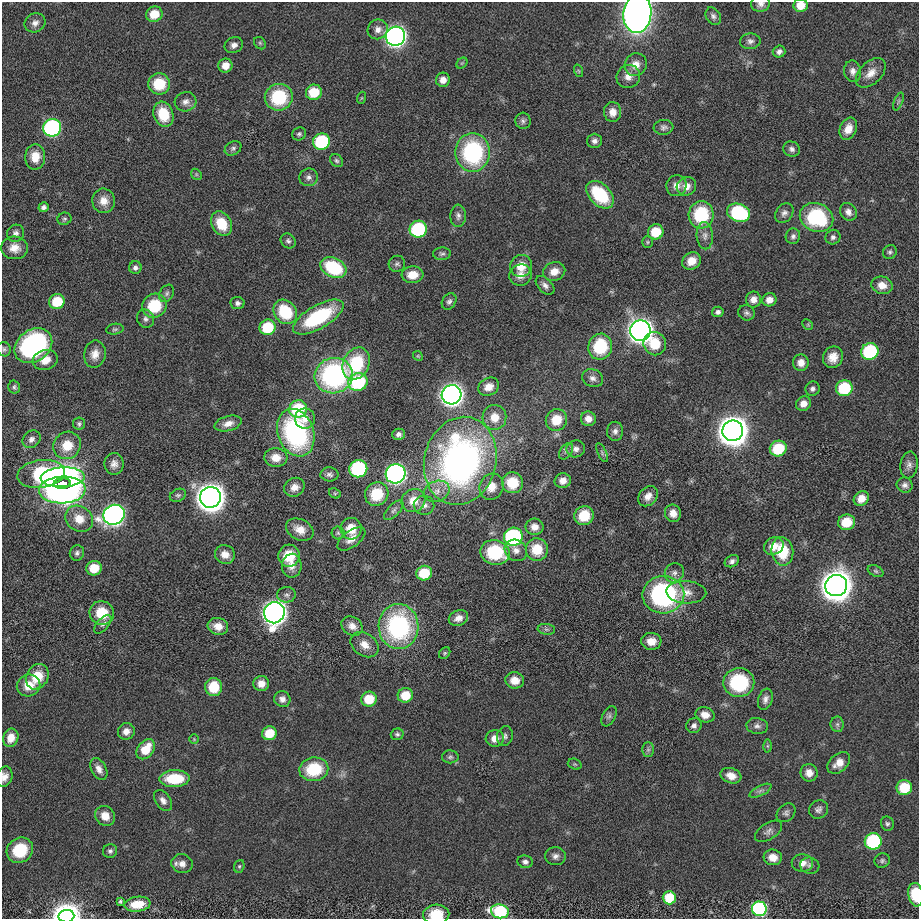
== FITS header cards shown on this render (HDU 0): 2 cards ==
NAXIS1  =                  917 / length of data axis 1
NAXIS2  =                  917 / length of data axis 2

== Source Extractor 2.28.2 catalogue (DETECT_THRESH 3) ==
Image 917 x 917 px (HDU 0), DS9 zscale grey, 1 PNG px = 1 image px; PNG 921 x 921 px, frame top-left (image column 1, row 917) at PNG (2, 2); each listed source drawn as its Kron ellipse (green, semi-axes under 4 px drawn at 4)
Background 8.60e-06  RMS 0.0047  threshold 0.014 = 3 sigma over >= 5 px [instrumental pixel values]
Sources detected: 256; all 256 listed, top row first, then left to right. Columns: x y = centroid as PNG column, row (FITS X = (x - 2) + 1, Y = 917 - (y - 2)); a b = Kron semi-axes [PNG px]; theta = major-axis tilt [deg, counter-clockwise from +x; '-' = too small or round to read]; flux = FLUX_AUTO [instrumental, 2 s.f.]
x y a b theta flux
761 4 9 7 10 1.3
801 5 7 6 - 4.8
154 14 8 7 - 6
637 14 19 14 82 220
713 16 9 7 -56 1.1
35 23 11 9 28 1.9
378 29 10 9 - 2.2
395 36 10 9 - 230
750 41 10 8 4 1.4
260 43 7 5 -48 0.49
234 45 9 8 - 1.5
779 52 6 6 - 1.1
462 63 6 4 44 0.47
636 65 12 11 - 3.1
225 66 7 7 - 3.4
579 71 6 4 -70 0.42
853 71 10 8 -78 1.8
871 73 18 11 43 3.5
628 76 12 11 - 2.7
443 80 7 7 - 2.4
159 84 11 10 - 9.7
314 92 8 7 - 9.2
279 97 14 13 - 19
361 98 6 4 71 0.36
898 101 9 3 69 0.47
186 102 11 9 22 1.9
613 112 10 8 -87 2.8
163 114 13 10 -71 9.6
523 121 8 7 - 1
664 127 10 7 6 1.1
52 128 9 9 - 65
848 129 11 8 68 3.5
299 134 7 6 - 0.71
594 141 7 7 - 1.3
321 142 8 8 - 25
233 148 9 6 32 0.98
792 149 8 7 - 1.2
473 152 19 17 -90 38
35 157 13 10 85 4.4
336 161 7 5 -44 0.67
196 174 6 4 -47 0.46
308 177 9 8 - 1.4
676 186 10 10 - 2.5
686 186 10 9 - 2.7
600 195 16 10 -45 18
104 201 12 11 - 3.5
44 207 5 4 - 0.95
848 212 9 8 - 1.6
738 213 12 8 -20 35
784 213 10 8 52 1.4
701 215 14 12 84 19
458 216 11 8 88 1.4
816 217 17 14 -23 25
64 219 7 6 - 0.69
221 224 13 10 -60 8.4
418 229 9 8 - 30
656 232 8 7 - 8.7
16 233 9 8 - 1.2
705 236 14 8 -86 1.8
793 236 8 7 - 1
833 237 7 7 - 1.1
288 241 8 7 - 0.89
647 242 6 5 - 0.48
14 248 13 11 -3 3.4
890 252 7 6 - 0.74
442 254 9 6 4 0.81
691 261 10 8 35 3.7
397 264 8 8 - 0.91
521 266 11 10 - 5
135 268 6 6 - 1
333 268 13 10 -27 19
554 272 11 9 21 3.3
412 275 11 8 4 4.7
521 275 11 10 - 2.7
545 285 11 7 -45 1.4
882 285 11 8 -17 3.1
167 293 9 6 59 0.93
753 299 8 7 - 2.1
769 300 7 6 - 2.4
57 302 8 7 - 9.2
449 302 9 6 55 1
237 303 7 6 - 1.1
154 306 12 11 - 12
285 312 13 11 -51 14
718 312 6 5 - 1.1
746 313 8 7 - 0.96
318 317 28 11 30 25
145 319 9 8 - 1.3
808 325 6 4 -45 0.41
268 327 8 7 - 13
115 329 9 5 9 0.65
640 331 10 10 - 400
655 344 12 11 - 7.9
33 346 20 15 36 56
600 347 13 12 - 16
4 349 7 6 - 0.72
870 351 9 8 - 29
95 354 14 11 79 3.2
418 356 5 4 - 0.4
833 357 11 10 - 3.5
45 360 13 10 16 3.7
801 363 8 8 - 2.5
356 364 17 13 64 18
334 376 19 17 14 54
592 378 11 8 -21 1.7
358 382 9 8 - 26
14 387 6 6 - 0.64
489 387 11 9 28 2.9
844 388 8 8 - 17
812 389 7 7 - 1
452 395 10 9 - 280
803 404 8 7 - 2.6
298 409 9 8 - 16
494 417 12 12 - 4.7
305 418 10 10 - 3.3
588 419 7 7 - 2.5
556 420 11 10 - 7
79 424 6 6 - 0.68
228 424 14 7 15 2.4
615 431 9 8 - 1.4
733 431 10 10 - 810
296 433 24 18 -70 53
399 434 6 5 - 1.1
31 439 10 8 42 1.5
67 445 14 13 - 6.6
576 449 9 8 - 1.5
778 449 8 7 - 13
566 451 9 6 53 0.98
602 453 10 4 -64 0.81
276 457 11 9 -3 3.9
460 461 44 36 75 130
114 464 11 9 88 2
909 465 13 8 81 1.6
358 469 9 8 - 36
41 474 24 14 7 55
329 474 9 7 -2 1.1
396 474 10 9 - 160
63 477 22 10 3 110
563 481 8 7 - 2.1
62 483 8 5 5 350
512 483 10 10 - 9
905 485 8 7 - 1.3
294 487 11 9 30 2.5
491 487 13 11 65 4.1
62 490 23 13 2 160
437 491 13 10 21 2.8
335 493 6 4 -29 0.5
377 494 12 11 - 11
178 495 8 6 24 0.71
648 496 11 8 46 2.6
210 497 10 10 - 650
861 498 8 7 - 3.7
413 501 12 11 - 4.9
424 505 10 9 - 1.8
394 510 12 5 45 1.1
673 513 9 8 - 2.6
114 515 11 9 26 210
584 516 10 9 - 8.1
79 519 15 12 -34 5.1
846 522 8 7 - 8.5
534 527 9 8 - 2.4
351 529 11 10 - 6
300 530 14 10 -26 3.7
338 533 6 6 - 0.73
513 537 9 9 - 51
351 539 16 8 36 2.8
774 546 10 8 28 3.7
537 549 11 11 - 7.5
516 550 12 10 -37 2.1
782 551 14 11 -81 11
495 552 15 12 -12 18
77 553 8 7 - 0.96
225 554 10 9 - 2.8
289 556 11 10 - 7.7
732 561 7 5 29 1.3
292 566 12 10 87 2.6
94 568 8 7 - 6.5
876 571 8 5 -27 0.67
424 573 8 7 - 9.4
674 573 10 9 - 1.7
836 586 11 10 - 860
686 592 20 11 -3 3.6
286 595 9 7 4 1.2
663 595 21 18 3 61
102 613 12 11 - 8.2
274 613 11 10 - 360
458 618 10 7 21 2.3
103 624 11 6 47 0.99
218 626 10 8 -15 3.2
352 626 11 9 -32 2.3
398 626 22 20 -89 45
546 629 9 5 -6 0.84
651 641 10 8 -2 3.3
365 645 15 11 -35 3.3
445 653 6 5 - 0.48
37 677 13 10 59 7.9
515 680 9 8 - 3.7
739 683 15 14 - 22
261 684 8 7 - 2.7
28 685 12 11 - 5
214 687 9 8 - 8.7
405 695 7 7 - 7
282 699 8 7 - 1.6
369 699 8 7 - 8.4
765 699 11 7 73 1.5
705 715 9 7 -15 3
609 716 11 6 63 1
837 724 8 6 -81 0.93
694 726 8 7 - 1.4
757 726 11 8 -8 1.4
126 731 8 8 - 2.1
269 733 7 7 - 7.4
397 734 6 6 - 0.75
505 736 10 8 78 1.2
11 738 9 7 69 3.7
495 738 9 8 - 3.1
194 739 5 5 - 0.43
767 746 6 4 -90 0.48
146 749 11 8 52 7.1
648 750 7 6 - 0.81
450 757 8 6 -2 0.83
839 763 13 8 40 3.2
575 764 7 5 -20 0.48
99 769 12 7 -63 2
314 769 14 12 9 14
809 773 9 8 - 2.6
731 776 11 7 -18 3
5 777 10 8 75 2.1
175 779 15 8 2 12
904 788 8 7 - 11
761 791 12 5 27 1.1
163 801 11 7 -55 1.7
818 809 10 8 34 1.3
786 813 10 8 45 1.1
105 816 10 9 - 3.5
887 824 7 6 - 0.74
769 831 15 8 32 1.5
873 841 8 8 - 34
20 850 13 12 - 12
110 851 7 6 - 0.88
555 856 10 9 - 1.5
773 857 9 8 - 3.3
882 861 8 7 - 0.78
525 862 7 6 - 1.1
802 863 10 8 -4 2.7
182 864 11 9 -15 2.2
239 866 6 5 - 0.55
810 866 10 8 -14 1.3
916 895 12 7 -81 9.9
669 898 6 6 - 12
120 901 4 3 - 0.46
137 904 13 7 7 7.1
759 909 7 7 - 75
500 911 9 7 -10 41
436 914 13 10 2 7.3
66 916 8 6 6 700
At the frame edge (FLAGS 8, measured only in part): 8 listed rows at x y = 761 4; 801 5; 637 14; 5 777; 916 895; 500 911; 436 914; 66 916